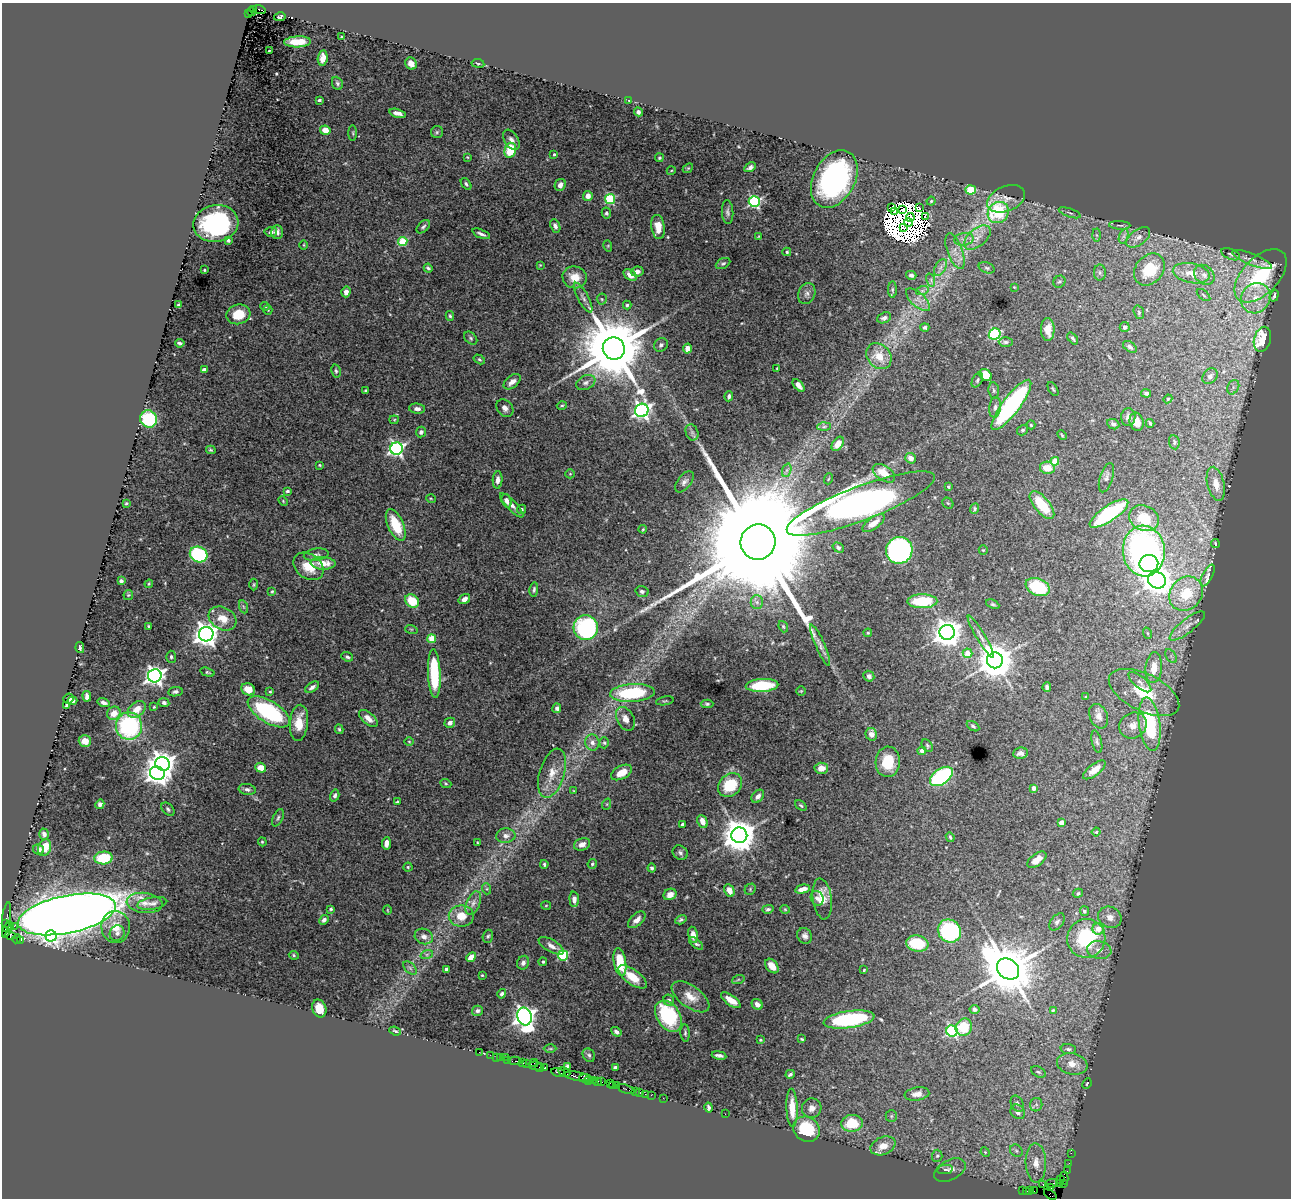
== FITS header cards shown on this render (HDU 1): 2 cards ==
NAXIS1  =                 1289
NAXIS2  =                 1196

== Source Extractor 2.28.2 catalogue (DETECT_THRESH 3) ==
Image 1289 x 1196 px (HDU 1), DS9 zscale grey, 1 PNG px = 1 image px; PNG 1293 x 1200 px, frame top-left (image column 1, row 1196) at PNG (2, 3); each listed source drawn as its Kron ellipse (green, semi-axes under 4 px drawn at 4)
Background 1.56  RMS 0.034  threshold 0.103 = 3 sigma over >= 5 px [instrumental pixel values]
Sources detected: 506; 26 with non-positive FLUX_AUTO (blend fragments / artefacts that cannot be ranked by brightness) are neither listed nor drawn; the other 480 listed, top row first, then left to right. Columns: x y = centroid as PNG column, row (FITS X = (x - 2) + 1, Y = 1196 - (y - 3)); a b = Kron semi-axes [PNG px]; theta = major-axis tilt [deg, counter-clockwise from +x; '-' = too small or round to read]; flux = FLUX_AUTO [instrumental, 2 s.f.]
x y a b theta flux
253 9 3 2 - 630
259 9 6 3 -17 210
252 12 4 3 - 480
249 14 3 2 - 410
280 17 5 3 - 3.8
341 37 3 3 - 1.6
298 42 13 5 3 36
269 51 2 2 - 1.5
323 58 8 5 82 19
478 63 6 3 -8 2.2
411 64 6 5 - 21
337 83 7 5 -66 4.8
319 100 3 3 - 3.8
629 100 4 3 - 1.8
638 112 4 4 - 8
398 113 8 4 -14 14
325 130 5 4 - 25
437 132 6 6 - 4
353 133 8 3 -90 3.1
511 140 11 7 -56 10
510 150 7 5 75 74
554 154 3 3 - 2.8
467 157 4 4 - 2
659 158 4 4 - 4.2
750 167 6 4 31 6.8
688 168 6 4 42 3.2
671 171 4 3 - 2
834 179 30 21 62 420
466 184 7 4 -54 4.4
560 185 6 5 - 14
971 190 5 4 - 79
588 196 5 5 - 17
610 199 5 5 - 170
1006 199 20 12 23 23
931 201 4 4 - 3.2
754 202 5 5 - 330
891 207 4 2 - 2.1
919 208 3 2 - 2.3
903 210 3 2 - 6.1
728 212 12 5 -87 7.4
894 212 3 2 - 3.4
998 212 11 10 - 160
606 213 5 4 - 4.4
1070 213 11 3 -19 4.4
910 217 4 2 - 5.9
925 217 3 2 - 0.73
908 222 4 2 - 8.9
216 223 22 18 9 280
1120 225 10 3 -3 4.5
555 226 7 4 -68 7.4
423 227 8 5 44 5.2
658 227 12 6 -81 33
903 228 4 2 - 7.7
271 232 6 5 - 9.2
277 232 7 6 - 7.7
481 234 9 3 -23 7.4
1097 235 6 4 -88 3.6
1124 236 7 4 71 5.9
758 237 4 2 - 1.7
1138 237 14 7 36 15
977 238 16 8 40 24
964 239 10 6 7 11
228 240 4 4 - 4.3
403 242 4 4 - 100
304 245 5 3 - 2.3
608 246 6 3 -73 2.4
955 251 19 7 -70 22
787 252 4 4 - 3.1
1231 254 10 5 -23 5.2
1252 260 21 6 -22 17
723 263 8 5 28 4.5
540 265 3 3 - 1.9
428 268 4 3 - 4.1
940 268 9 5 59 8.5
987 268 8 5 -20 4.9
204 270 3 2 - 2.2
1149 270 17 13 49 66
637 271 6 5 - 12
1100 273 8 6 90 5.5
1191 273 19 9 -11 31
630 275 7 5 -35 19
911 275 5 4 - 6
1204 275 11 9 -45 16
1261 276 32 18 46 230
575 277 12 11 - 36
931 280 7 4 -73 4.4
1059 282 6 5 - 4.7
1014 287 3 2 - 1.6
892 289 8 4 -90 4.5
922 291 6 4 18 4.4
346 292 5 4 - 11
807 294 11 8 69 11
1203 295 8 2 -40 2.4
1274 296 6 2 72 4.5
583 298 16 5 -61 11
1256 298 16 14 54 44
602 299 5 5 - 3.1
918 300 15 7 -41 16
179 305 4 3 - 3.8
627 305 4 4 - 3.3
265 306 5 3 - 2
268 310 5 4 - 2.7
1139 312 7 5 -71 3.4
238 314 12 9 15 52
450 316 5 4 - 3.9
884 318 7 5 23 7.4
925 327 4 4 - 6.2
1125 327 5 5 - 6.8
1048 330 11 7 -88 25
995 334 6 5 - 240
471 338 7 5 -43 4.7
1073 338 7 4 -52 4.2
1262 339 13 8 75 64
1006 342 7 5 -1 5.2
180 343 5 3 - 4.3
661 345 7 6 - 7
1130 347 8 5 -35 6.2
614 348 11 11 - 29000
687 348 5 4 - 19
879 356 14 11 -48 43
479 359 6 4 -31 3.6
777 368 3 2 - 1.4
204 370 4 3 - 13
336 371 7 4 -79 4.1
985 375 7 5 -45 54
1210 376 9 6 48 11
977 380 8 5 61 4.7
512 382 10 6 39 15
586 383 10 7 25 9.6
798 385 7 4 -48 12
1233 387 7 5 62 7.5
1053 389 8 3 -58 2.9
365 390 4 3 - 2.4
994 391 8 5 -83 4.6
1146 393 5 4 - 6.2
729 396 5 3 - 5.7
1168 399 4 3 - 2.1
562 405 5 3 - 2.8
1011 405 31 8 53 400
995 407 10 6 84 8.8
505 408 9 7 -49 9.8
417 409 8 5 -4 11
642 410 7 6 - 870
1128 417 9 7 88 11
149 419 9 8 - 140
394 420 5 4 - 2.5
1137 422 9 7 -74 23
1150 423 4 3 - 3.9
1113 424 6 5 - 5.6
1031 425 4 4 - 2.9
824 427 6 4 2 5.1
1023 430 6 4 30 4.1
421 432 5 5 - 5.1
692 432 8 6 -69 6.3
1062 435 5 3 - 2.4
1174 442 7 5 -82 4.5
838 444 8 5 55 21
396 449 6 6 - 650
211 450 5 3 - 3.3
911 458 5 5 - 15
1055 461 4 4 - 54
320 465 3 3 - 2.4
1047 468 7 6 - 33
787 470 7 4 71 5.8
884 473 12 7 -34 40
570 474 5 4 - 2.4
1106 478 15 6 72 9
828 479 5 3 - 2.2
498 480 9 5 86 11
684 482 12 6 52 9
1216 484 17 8 -77 32
948 487 3 3 - 2.9
287 491 3 3 - 5.2
431 499 5 3 - 2.1
283 501 5 3 - 2.2
506 501 7 5 -70 9
126 503 4 3 - 2.8
861 503 79 17 21 2600
948 503 6 5 - 3.3
512 505 16 5 -46 13
1042 505 17 7 -50 79
521 509 5 4 - 5.4
974 509 5 4 - 4
1109 514 22 7 34 210
1144 518 15 12 -26 60
873 523 13 5 36 25
396 525 17 8 -66 73
643 529 4 3 - 2.3
758 542 17 17 - 150000
1215 544 4 2 - 1.8
838 547 6 4 -34 4.2
899 550 13 13 - 460
983 550 4 4 - 2.4
1144 551 25 21 -85 730
199 554 9 7 -23 220
316 555 12 6 8 8.9
323 563 12 6 -3 34
1149 564 9 8 - 200
308 566 16 12 -34 50
1208 575 12 5 63 7.9
1157 580 9 8 - 2400
121 581 4 3 - 7.9
149 584 4 4 - 2.3
254 585 6 4 88 3
1038 587 13 8 -23 150
534 589 7 4 83 5
272 591 4 3 - 2.4
642 591 6 5 - 5.7
1186 594 18 15 48 69
128 595 5 4 - 2.8
464 599 6 4 34 12
412 601 7 6 - 56
922 601 15 7 1 94
757 602 6 6 - 7.1
993 604 7 4 -25 3.9
244 607 7 4 -70 4.1
223 618 15 11 -29 35
148 626 4 3 - 2.2
1187 626 22 7 38 18
783 627 6 4 -69 2.8
586 628 12 12 - 280
411 629 6 4 -18 2.7
947 632 7 7 - 3000
868 633 4 3 - 2.7
1147 633 6 3 -70 2.6
206 634 7 7 - 2100
981 637 24 4 -59 15
432 639 4 4 - 62
820 645 22 4 -66 13
80 648 5 2 - 3.8
968 653 5 4 - 37
1171 656 7 5 -57 6.5
171 657 6 5 - 4.9
347 657 6 4 -21 5.3
995 660 8 8 - 6100
1154 668 15 8 84 42
207 672 7 4 -17 3.5
434 674 24 6 -87 160
155 676 7 6 - 1200
869 676 6 5 - 8.7
1140 682 14 5 -41 11
762 685 16 6 3 110
312 687 8 4 34 8.1
1047 687 5 4 - 8.2
248 689 7 5 -25 24
801 691 4 4 - 2.1
175 692 7 4 8 5.4
270 692 3 3 - 2.8
1144 692 38 18 -26 120
632 693 22 9 4 170
87 696 5 4 - 9.9
1086 697 3 2 - 2
68 698 5 5 - 5.2
72 701 5 4 - 5.9
665 701 9 2 10 2.4
104 703 6 3 -17 7.9
164 703 5 4 - 6.4
707 704 6 4 -1 3.7
66 706 4 3 - 3.9
154 707 3 2 - 2
557 708 5 4 - 6.2
137 709 10 7 38 26
269 712 24 11 -32 270
114 713 7 6 - 27
1099 716 13 9 -66 14
368 718 11 5 -40 15
625 719 12 8 -63 17
299 723 18 9 85 44
450 723 5 5 - 9.4
1150 724 27 10 -82 210
1133 725 14 12 32 26
129 726 14 13 - 280
973 726 7 4 -33 4.2
339 729 5 3 - 3.2
871 734 6 5 - 17
85 741 6 5 - 23
409 741 5 3 - 2.1
592 742 8 7 - 15
1097 742 11 5 -76 5.9
604 743 5 4 - 3.4
927 745 7 4 -52 3.8
922 751 4 4 - 14
1020 753 7 5 7 8.8
888 762 15 12 86 64
162 764 7 6 - 2400
261 768 6 5 - 28
821 768 7 5 3 20
1094 770 13 5 38 22
621 772 11 6 27 32
157 773 8 6 -28 1400
552 773 25 12 73 41
941 776 13 7 36 300
446 783 6 4 -21 2.8
730 785 13 10 44 82
1033 788 4 4 - 15
247 789 8 5 -8 7.4
574 791 4 2 - 1.4
335 796 6 4 74 7
758 796 7 5 49 9.4
397 802 4 3 - 3.4
100 804 5 4 - 7.5
607 804 6 3 71 2.6
801 805 7 4 -38 4
168 809 8 5 -47 4.9
278 818 9 4 65 5.4
702 821 7 4 -65 18
1061 823 4 4 - 20
682 825 3 3 - 10
1096 832 4 4 - 2.6
44 834 6 5 - 9.7
739 835 8 8 - 5100
506 836 9 7 5 12
950 837 5 3 - 3.6
262 842 4 3 - 2.5
477 842 3 2 - 1.8
386 843 6 4 85 15
582 844 8 6 20 12
44 848 8 6 69 33
39 849 5 5 - 8.6
680 853 8 6 -33 6.1
104 858 9 6 5 87
1037 860 11 6 36 22
544 864 4 3 - 3.3
592 864 5 4 - 3.8
408 867 4 4 - 3
652 868 4 4 - 4.8
487 889 5 3 - 2.6
750 889 6 5 - 2.9
802 889 7 4 13 18
729 890 6 5 - 19
1078 893 5 4 - 4.2
670 894 6 5 - 13
817 898 7 6 - 6.4
574 899 8 4 -87 10
822 899 21 9 -82 33
145 903 18 10 -6 26
152 903 15 6 10 10
473 903 12 6 67 12
546 905 5 3 - 2.1
331 909 4 3 - 3.2
768 909 6 4 16 5.6
785 909 5 4 - 2.7
387 910 4 3 - 1.9
1084 911 5 4 - 4.7
67 914 50 19 11 6800
461 916 12 10 0 36
7 917 15 3 82 1100
1110 917 12 10 -30 25
324 920 5 4 - 7.9
637 920 10 6 41 14
681 920 6 4 29 4.5
1057 922 10 6 49 6.6
6 924 4 2 - 620
10 925 3 2 - 320
14 926 2 2 - 120
116 927 16 14 -84 34
1098 929 6 5 - 28
7 930 8 4 65 1100
949 931 12 11 - 270
117 933 8 7 - 8.4
693 935 8 4 -80 14
10 936 5 3 - 82
51 936 6 5 - 350
424 936 9 7 -24 13
488 936 7 5 73 3.9
805 936 8 7 - 10
1086 938 19 19 - 200
17 939 4 3 - 56
20 940 3 2 - 660
696 943 8 4 -38 4.4
917 944 11 8 -8 93
551 946 14 6 -30 13
1099 950 12 9 -11 21
427 954 6 4 19 4.6
294 955 5 4 - 3.4
563 955 5 5 - 180
471 957 5 4 - 22
543 962 4 4 - 3.9
620 962 14 6 -80 80
523 963 7 6 - 8.8
772 966 8 5 -53 23
410 968 8 5 -45 5.9
446 969 4 3 - 5.3
1008 969 12 9 -38 15000
864 970 3 2 - 2
482 975 3 2 - 2
633 977 17 7 -36 45
738 980 6 4 20 3.2
502 994 5 4 - 4.9
690 997 22 11 -36 35
669 1000 5 5 - 7.6
731 1000 11 5 -34 25
757 1004 6 5 - 12
319 1009 9 7 -68 31
974 1009 5 4 - 5.6
1053 1010 4 3 - 2.2
477 1011 5 5 - 5.4
524 1016 9 7 -77 1700
668 1016 17 11 -56 210
849 1019 25 8 8 220
964 1027 9 8 - 70
395 1031 6 3 -20 4
952 1031 5 5 - 340
616 1032 5 3 - 7.7
685 1033 8 4 -86 4.3
802 1039 4 3 - 2.7
760 1040 3 2 - 2.4
550 1049 6 4 0 3
1068 1049 8 5 -2 4.9
479 1052 2 2 - 19
490 1055 2 2 - 39
589 1055 7 6 - 4.5
719 1055 7 3 -10 6.4
496 1057 2 2 - 38
505 1057 2 2 - 33
500 1058 3 3 - 130
508 1060 2 2 - 24
515 1061 6 2 0 180
523 1063 3 2 - 15
534 1063 4 2 - 200
527 1064 2 2 - 42
1072 1064 15 10 -13 28
536 1066 7 2 -10 94
568 1066 4 3 - 6.7
540 1068 4 3 - 89
544 1068 3 3 - 180
615 1068 4 3 - 11
559 1072 8 3 -13 260
564 1072 6 3 -27 55
1038 1072 8 5 -27 4.8
790 1074 5 3 - 3.9
577 1076 13 3 -10 830
585 1078 6 4 -9 160
589 1080 2 2 - 34
593 1081 3 2 - 77
597 1081 3 3 - 130
601 1082 3 2 - 53
610 1083 3 2 - 120
1087 1084 5 3 - 2.3
612 1085 3 3 - 89
617 1085 2 2 - 22
626 1089 9 2 -18 110
635 1091 2 2 - 49
639 1092 2 2 - 61
645 1094 2 2 - 37
917 1094 12 6 9 17
651 1095 2 2 - 21
663 1098 2 2 - 31
1017 1104 8 6 -63 7.7
1036 1105 7 6 - 6.8
708 1108 5 3 - 4.3
792 1108 19 5 -88 38
812 1108 10 9 - 14
1018 1112 8 6 -46 12
725 1114 2 2 - 0.65
891 1116 6 5 - 4.1
852 1123 11 8 5 79
806 1129 14 12 -35 110
883 1146 13 9 23 28
1016 1151 7 5 -44 5.5
985 1152 5 4 - 2.3
1071 1153 2 2 - 27
937 1156 6 5 - 3.8
1036 1163 19 10 -88 30
1069 1163 2 2 - 13
945 1169 8 4 10 4.2
950 1170 17 10 26 16
1067 1171 3 2 - 18
1064 1178 6 3 -89 160
1061 1179 3 3 - 91
1052 1183 6 3 5 510
1059 1183 3 2 - 60
1063 1183 2 2 - 18
1043 1184 3 2 - 170
1051 1188 3 2 - 120
1023 1190 2 2 - 19
1027 1191 3 2 - 19
1030 1191 2 2 - 62
1034 1191 2 2 - 47
1050 1194 7 4 -35 47
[26 non-positive-flux detections neither listed nor drawn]